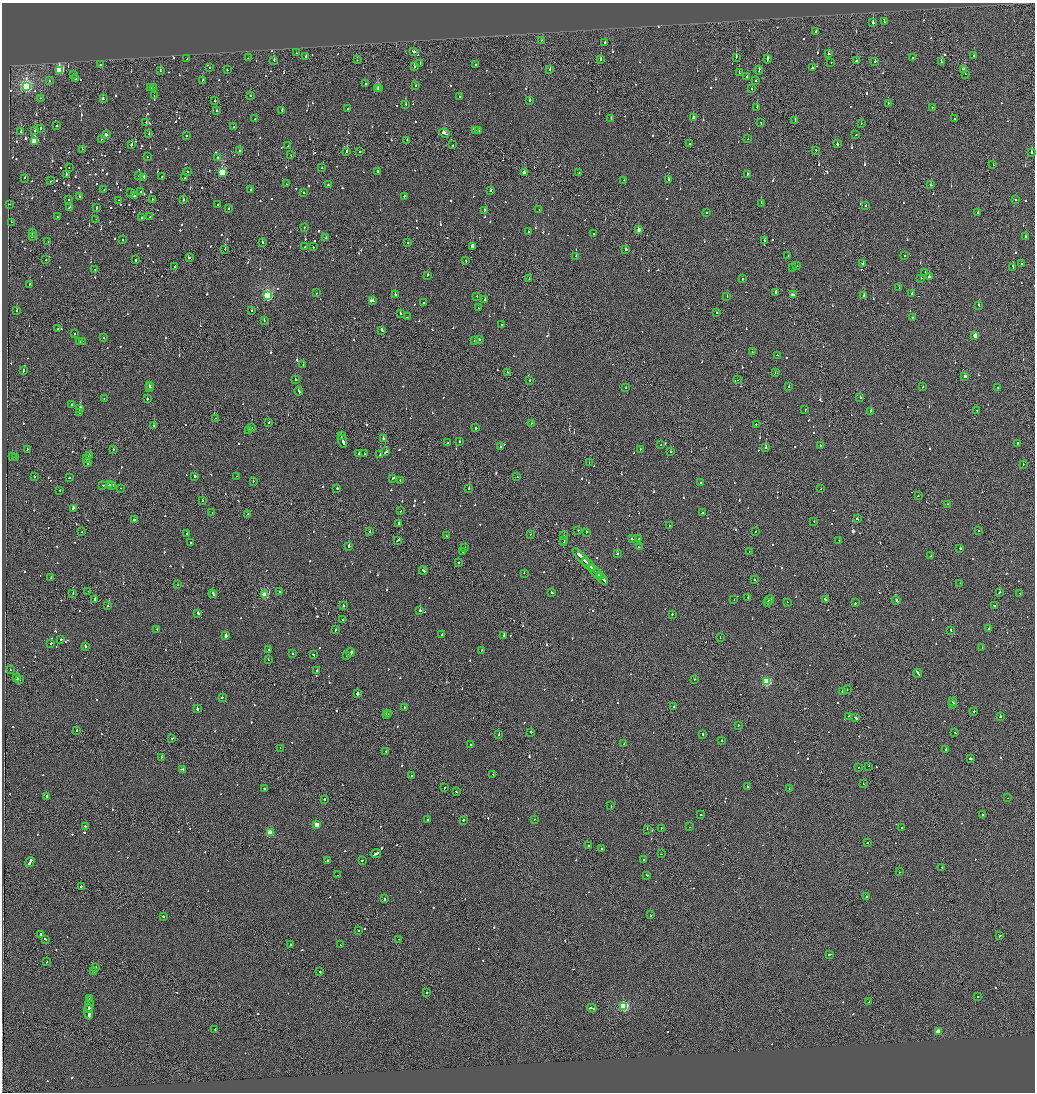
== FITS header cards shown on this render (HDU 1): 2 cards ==
NAXIS1  =                 2065
NAXIS2  =                 2180

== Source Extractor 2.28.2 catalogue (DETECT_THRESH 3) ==
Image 2065 x 2180 px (HDU 1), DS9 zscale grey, zoomed out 1/2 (1 PNG px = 2 x 2 image px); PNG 1037 x 1094 px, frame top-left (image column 1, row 2179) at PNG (2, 3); each listed source drawn as its Kron ellipse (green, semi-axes under 4 px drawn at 4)
Background -0.116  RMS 0.067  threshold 0.2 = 3 sigma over >= 5 px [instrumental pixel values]
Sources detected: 1189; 50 cannot appear on this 1/2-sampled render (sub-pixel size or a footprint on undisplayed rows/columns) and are neither listed nor drawn; of the other 1139, the 500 brightest by FLUX_AUTO listed and drawn (639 fainter detections omitted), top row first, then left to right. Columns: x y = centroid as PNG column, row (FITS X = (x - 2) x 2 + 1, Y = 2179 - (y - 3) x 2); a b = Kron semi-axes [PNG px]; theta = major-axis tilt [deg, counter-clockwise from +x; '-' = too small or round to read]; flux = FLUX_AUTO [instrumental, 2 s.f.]
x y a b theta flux
884 22 2 1 - 110
873 23 3 2 - 590
815 32 3 2 - 120
541 40 2 2 - 100
605 42 4 2 - 310
413 51 4 2 - 300
296 53 2 2 - 92
829 54 3 2 - 120
306 56 2 2 - 100
974 56 2 2 - 120
736 57 2 1 - 440
248 58 2 2 - 260
912 58 2 2 - 660
187 59 3 2 - 85
767 59 4 2 - 270
274 60 2 2 - 82
357 60 2 1 - 110
601 60 2 1 - 160
856 61 2 2 - 220
875 61 2 2 - 120
831 62 2 2 - 140
941 62 2 2 - 330
420 63 2 1 - 97
100 65 2 2 - 110
475 65 2 1 - 200
210 67 2 1 - 190
414 67 2 2 - 800
812 68 2 2 - 120
550 69 2 2 - 240
59 70 3 3 - 1300
227 70 2 2 - 100
759 70 4 1 - 230
964 70 3 2 - 330
160 71 2 2 - 100
739 72 2 2 - 130
965 74 2 2 - 110
73 75 2 2 - 98
747 77 2 1 - 440
76 79 2 1 - 220
202 80 2 2 - 84
49 81 2 2 - 83
756 81 2 2 - 230
365 84 2 2 - 110
416 86 2 2 - 100
26 87 4 3 - 2800
153 87 3 2 - 540
150 88 2 2 - 110
377 88 3 2 - 250
752 88 2 2 - 100
380 89 2 1 - 180
154 96 2 1 - 87
251 96 2 2 - 130
460 96 2 2 - 120
41 98 2 1 - 130
103 99 3 2 - 130
215 101 2 2 - 360
529 101 3 2 - 120
888 103 2 1 - 300
406 104 2 2 - 110
757 107 2 2 - 96
932 107 2 2 - 260
348 109 2 2 - 260
217 110 2 2 - 430
282 110 2 2 - 160
693 117 3 2 - 320
611 118 2 1 - 100
255 119 2 2 - 140
954 119 2 1 - 100
795 120 3 2 - 140
146 123 2 1 - 280
761 123 3 2 - 98
861 123 2 2 - 98
57 125 2 2 - 190
234 127 2 1 - 200
40 128 2 2 - 130
475 130 2 2 - 100
479 130 2 1 - 310
21 131 3 2 - 240
35 131 2 2 - 96
444 133 5 2 - 320
106 134 2 2 - 2300
149 134 2 2 - 190
856 135 2 2 - 120
186 136 2 2 - 91
101 139 2 1 - 89
747 139 2 1 - 360
407 140 2 1 - 190
35 142 3 3 - 590
689 144 2 1 - 93
837 144 3 2 - 450
131 145 2 2 - 240
452 145 2 2 - 120
288 146 2 1 - 86
82 149 2 2 - 92
240 150 2 2 - 120
816 150 2 2 - 120
347 151 2 2 - 310
360 152 2 1 - 89
1032 152 2 2 - 240
291 155 2 1 - 170
147 156 2 2 - 150
218 157 2 2 - 110
993 165 2 2 - 91
69 168 2 1 - 430
321 168 2 2 - 180
187 171 2 2 - 130
377 171 2 2 - 130
222 173 3 3 - 1200
524 173 3 2 - 290
579 173 2 1 - 170
66 174 2 2 - 280
747 174 2 1 - 320
139 175 2 2 - 97
144 177 2 2 - 170
162 177 2 2 - 280
25 178 2 2 - 86
184 178 2 2 - 94
624 180 2 1 - 110
668 180 2 2 - 490
50 181 2 1 - 92
286 184 2 2 - 160
328 185 2 2 - 430
931 185 2 2 - 100
104 189 2 2 - 89
250 190 2 2 - 120
491 191 4 3 - 190
140 192 2 2 - 300
303 192 2 2 - 160
131 193 3 2 - 390
134 196 2 2 - 320
404 196 2 1 - 140
79 197 2 2 - 120
69 199 2 2 - 100
152 199 2 1 - 120
183 199 2 2 - 90
119 200 2 1 - 190
1016 200 2 2 - 120
761 203 2 1 - 130
9 204 2 1 - 150
217 204 2 2 - 130
866 205 2 1 - 170
69 207 3 2 - 160
97 207 3 2 - 100
228 208 2 2 - 89
539 209 2 2 - 98
484 210 2 2 - 99
978 212 2 2 - 140
707 213 2 2 - 430
57 216 2 2 - 87
142 217 3 2 - 230
150 217 2 2 - 120
96 219 2 1 - 130
11 222 2 2 - 98
305 227 2 2 - 140
638 230 3 2 - 94
529 231 2 2 - 89
32 232 2 2 - 99
594 233 2 2 - 83
32 236 2 2 - 510
1025 237 2 2 - 230
326 238 2 1 - 110
122 240 2 2 - 91
764 241 2 2 - 260
48 242 2 2 - 85
262 242 3 2 - 160
408 243 2 2 - 130
305 247 2 2 - 220
313 247 2 1 - 89
473 247 3 2 - 940
225 249 2 2 - 130
626 250 3 2 - 140
576 256 2 2 - 300
788 256 3 2 - 190
904 256 2 2 - 93
189 257 2 2 - 130
46 259 2 2 - 100
136 260 2 2 - 100
466 261 2 2 - 88
863 263 3 2 - 170
1021 264 2 2 - 97
175 266 2 2 - 160
796 266 2 2 - 83
792 267 2 2 - 100
1013 267 3 2 - 840
95 269 2 2 - 98
925 272 2 2 - 90
427 275 2 2 - 89
929 277 3 2 - 160
529 278 3 1 - 230
921 278 2 2 - 120
742 279 2 2 - 540
29 285 2 2 - 560
899 288 2 2 - 120
776 292 2 2 - 310
317 293 2 2 - 92
912 293 2 2 - 170
395 294 2 2 - 110
793 295 4 2 - 150
268 296 3 3 - 1800
477 296 2 2 - 100
727 296 2 2 - 100
864 296 2 2 - 330
372 300 3 2 - 380
485 300 2 2 - 260
424 303 2 2 - 170
979 305 3 2 - 190
478 308 2 2 - 120
251 310 2 2 - 83
17 311 2 2 - 180
717 312 2 1 - 350
400 313 2 2 - 110
407 317 2 1 - 100
912 317 2 2 - 170
264 320 2 1 - 200
501 325 2 2 - 110
58 329 2 2 - 110
382 330 2 2 - 360
75 334 2 2 - 140
975 335 3 2 - 220
103 338 2 2 - 210
479 339 2 2 - 160
82 341 2 1 - 160
475 341 2 2 - 94
80 342 3 2 - 260
752 352 2 2 - 90
777 355 2 2 - 150
303 365 2 2 - 99
24 370 3 2 - 190
507 372 2 2 - 110
775 373 2 2 - 98
965 377 2 2 - 200
295 379 2 2 - 90
737 380 2 1 - 520
530 381 2 2 - 110
149 385 2 1 - 130
150 387 2 2 - 190
626 387 2 2 - 220
789 387 2 2 - 110
923 387 2 2 - 84
998 388 2 1 - 170
299 391 4 2 - 230
860 397 2 2 - 630
104 398 2 2 - 150
147 399 2 2 - 370
71 405 2 2 - 290
80 408 3 2 - 630
805 410 2 2 - 140
976 410 2 1 - 160
870 411 3 2 - 170
80 413 2 2 - 170
216 418 2 1 - 110
269 422 2 1 - 140
531 423 2 2 - 87
756 424 2 2 - 100
154 425 2 2 - 180
251 427 2 1 - 160
476 428 2 2 - 560
249 430 2 2 - 360
341 435 3 1 - 190
383 438 2 2 - 200
343 441 7 2 -72 500
459 442 2 2 - 84
448 443 2 2 - 140
1017 443 3 2 - 140
661 445 2 2 - 170
820 445 2 2 - 110
500 447 2 2 - 120
766 448 2 2 - 2000
27 449 2 2 - 140
114 449 2 2 - 83
640 449 2 2 - 140
386 452 4 2 - 190
671 452 2 2 - 170
359 453 2 2 - 130
364 454 2 2 - 140
380 455 2 2 - 460
89 456 2 2 - 970
12 457 2 1 - 300
16 458 2 2 - 96
86 459 2 2 - 120
88 463 2 2 - 230
589 463 2 2 - 130
1023 464 2 2 - 110
35 476 2 2 - 90
195 476 3 2 - 680
237 476 2 1 - 280
517 477 2 2 - 130
70 478 2 2 - 130
393 478 2 2 - 210
400 480 2 2 - 150
253 481 2 1 - 140
701 482 2 1 - 140
103 485 2 2 - 88
110 485 4 2 - 210
112 486 4 2 - 240
121 488 2 1 - 350
337 488 2 2 - 550
469 489 2 2 - 290
821 489 2 2 - 100
60 490 2 2 - 92
918 495 2 2 - 110
202 500 2 2 - 110
948 504 2 2 - 84
73 508 3 2 - 710
400 511 2 2 - 120
212 513 2 1 - 100
702 513 2 2 - 220
247 514 2 1 - 99
857 519 3 2 - 130
134 520 2 2 - 340
814 521 2 2 - 140
398 523 3 2 - 160
669 526 2 2 - 94
578 530 2 2 - 130
979 530 2 2 - 160
755 531 2 2 - 87
81 532 2 2 - 120
370 532 2 1 - 260
586 532 2 2 - 150
187 534 2 2 - 140
530 534 2 1 - 120
563 535 2 1 - 82
446 536 2 2 - 86
632 539 2 2 - 190
639 539 2 2 - 88
398 540 4 2 - 270
564 540 3 1 - 250
839 540 2 1 - 210
190 543 2 2 - 110
564 543 2 2 - 220
349 546 2 2 - 830
465 547 2 2 - 340
639 547 3 2 - 150
960 548 2 2 - 430
462 552 2 1 - 340
749 552 2 1 - 220
617 554 3 2 - 88
931 556 2 2 - 98
581 557 12 2 -46 880
459 562 2 1 - 210
588 565 8 2 -46 700
592 568 2 1 - 350
423 570 4 2 - 260
595 571 9 2 -45 1100
524 573 2 2 - 88
599 576 3 1 - 330
51 578 2 2 - 94
602 579 7 2 -47 730
754 580 2 1 - 120
960 583 2 2 - 110
178 585 2 1 - 130
88 591 2 1 - 260
280 592 2 2 - 580
552 592 3 2 - 140
1000 592 2 1 - 98
73 593 2 1 - 110
213 593 2 2 - 140
1020 593 2 2 - 110
214 595 2 2 - 140
265 595 3 3 - 590
748 597 2 2 - 210
95 599 2 2 - 460
734 599 2 2 - 82
825 599 3 2 - 220
769 600 5 3 - 760
896 600 4 2 - 540
787 602 2 2 - 110
768 603 3 1 - 300
855 603 2 2 - 460
343 605 2 2 - 370
107 606 2 2 - 180
994 606 2 2 - 210
420 611 2 2 - 570
198 613 3 2 - 200
672 614 2 2 - 170
342 619 2 1 - 180
989 628 2 2 - 230
157 629 2 2 - 91
335 630 2 2 - 100
951 630 3 2 - 190
226 635 3 2 - 1700
442 635 2 2 - 380
504 635 2 2 - 460
720 638 2 1 - 82
61 639 2 2 - 150
51 643 3 2 - 140
85 646 2 1 - 370
982 648 2 2 - 220
269 650 2 2 - 200
482 650 3 2 - 180
351 652 5 2 - 550
293 654 2 2 - 140
314 655 3 2 - 170
347 656 3 2 - 200
268 659 2 2 - 94
10 670 2 2 - 95
317 671 2 1 - 390
918 673 4 2 - 650
17 678 3 2 - 1100
695 679 2 2 - 97
20 680 2 2 - 190
767 682 3 3 - 1000
847 690 2 2 - 210
842 691 2 2 - 270
357 694 2 2 - 3900
222 697 2 2 - 280
952 701 3 2 - 260
953 704 2 2 - 86
674 706 2 2 - 610
404 707 2 2 - 94
197 708 3 2 - 410
974 711 2 1 - 470
389 714 2 2 - 160
386 715 2 2 - 86
849 716 2 2 - 130
1000 717 2 2 - 110
856 718 3 2 - 360
738 725 2 2 - 110
76 731 2 2 - 120
531 732 2 2 - 190
955 733 2 2 - 100
499 734 3 2 - 110
703 734 3 2 - 130
171 738 2 2 - 250
721 740 2 2 - 330
624 744 2 2 - 160
471 745 2 2 - 190
280 748 2 1 - 87
946 749 3 2 - 240
386 752 2 2 - 95
161 757 2 2 - 110
971 759 2 2 - 580
868 766 2 2 - 85
858 768 2 2 - 88
182 769 4 2 - 160
493 774 2 2 - 110
411 776 2 2 - 860
863 784 2 2 - 88
444 787 2 2 - 170
747 787 2 2 - 240
264 789 2 2 - 120
789 789 2 2 - 170
456 792 3 2 - 160
46 796 2 2 - 510
1008 798 2 2 - 93
324 799 2 2 - 240
611 806 2 2 - 97
701 815 2 2 - 84
982 815 2 2 - 180
534 819 2 2 - 140
427 820 2 2 - 260
463 820 2 2 - 120
317 825 3 2 - 290
85 826 2 2 - 82
690 827 2 1 - 130
661 828 2 1 - 85
902 828 2 2 - 130
647 829 2 1 - 100
270 833 3 3 - 520
867 843 2 1 - 330
589 846 2 1 - 84
601 849 2 2 - 140
376 853 5 2 - 410
661 854 2 2 - 450
328 860 2 2 - 110
362 860 2 2 - 84
644 860 3 2 - 170
30 862 5 2 - 1400
942 867 2 2 - 88
900 872 2 2 - 93
338 875 2 1 - 200
646 875 3 2 - 310
81 886 2 2 - 260
866 896 2 2 - 87
384 899 2 2 - 120
650 915 2 2 - 83
163 916 2 2 - 110
358 931 2 1 - 110
40 934 2 2 - 480
1000 936 3 2 - 160
45 939 3 2 - 240
398 939 2 2 - 160
290 944 2 2 - 90
341 945 2 2 - 190
829 954 3 1 - 170
47 962 2 2 - 83
96 967 2 2 - 95
94 971 2 2 - 130
320 972 2 2 - 210
427 992 2 1 - 260
978 996 2 2 - 130
89 999 2 2 - 270
869 1002 2 1 - 230
89 1004 7 2 88 580
623 1006 3 3 - 1400
89 1008 2 1 - 160
592 1008 5 2 - 370
89 1012 8 2 90 640
215 1029 2 2 - 87
938 1031 3 3 - 280
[639 fainter detections neither listed nor drawn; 50 sub-pixel or undisplayed-footprint detections neither listed nor drawn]